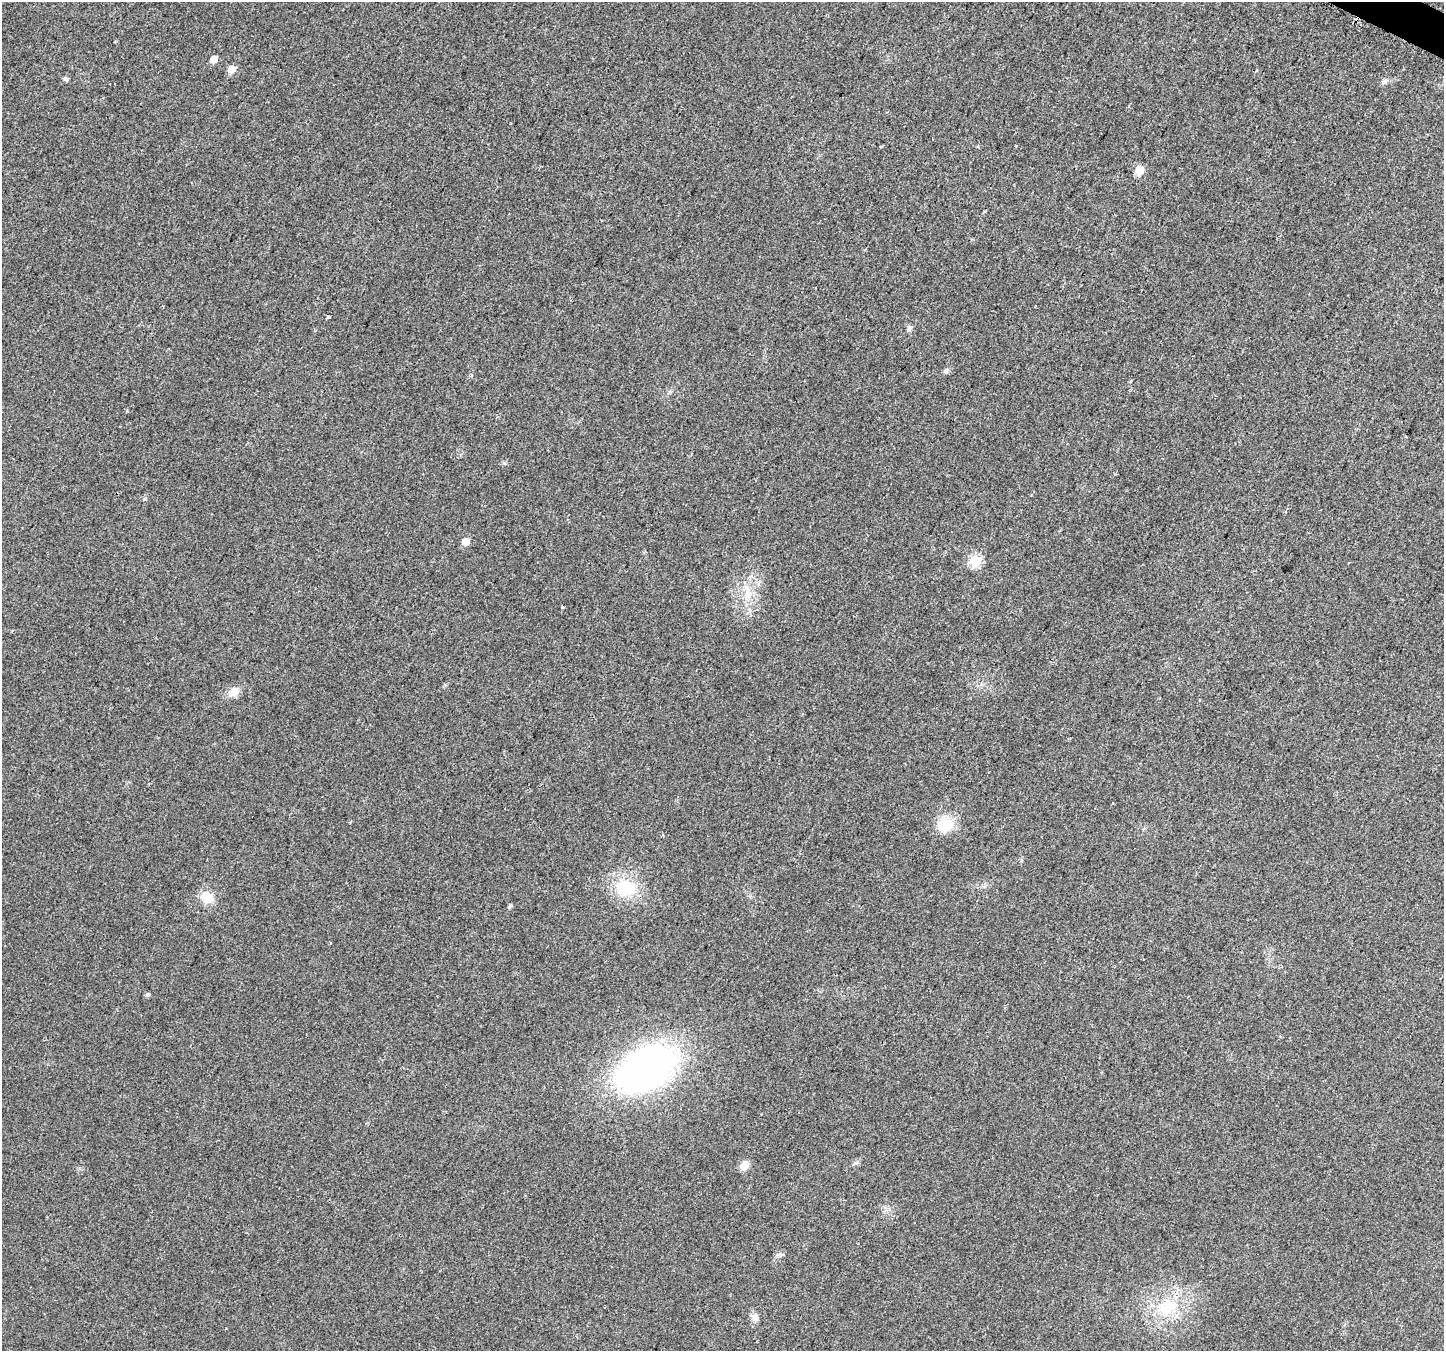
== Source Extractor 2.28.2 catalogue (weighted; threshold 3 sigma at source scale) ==
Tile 10 of 4 x 4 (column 2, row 3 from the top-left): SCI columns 1469-2910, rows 1631-2979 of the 5805 x 5898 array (HDU 1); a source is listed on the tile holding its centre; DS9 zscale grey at full resolution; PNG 1446 x 1353 px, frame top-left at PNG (2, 2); no overlay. Shown black and unused: <1% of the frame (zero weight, under 2 of 3 exposures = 2% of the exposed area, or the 3 px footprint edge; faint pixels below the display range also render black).
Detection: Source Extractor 2.28.2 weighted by HDU 2 'WHT'; one run over the whole footprint, this tile lists its part. Background 0.033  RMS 0.0071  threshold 0.0318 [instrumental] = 3 sigma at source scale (4.5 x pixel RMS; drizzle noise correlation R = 1.50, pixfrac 1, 0.0396/0.0396 arcsec/px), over >= 5 px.
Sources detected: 23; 1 cosmic-ray / hot-pixel residue — not listed; the other 22 listed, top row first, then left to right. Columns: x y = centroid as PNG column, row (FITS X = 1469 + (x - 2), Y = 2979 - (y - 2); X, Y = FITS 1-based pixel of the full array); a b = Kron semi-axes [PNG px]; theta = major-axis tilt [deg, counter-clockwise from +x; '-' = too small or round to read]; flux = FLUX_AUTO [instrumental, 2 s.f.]
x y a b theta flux
213 59 5 5 - 7.8
231 70 6 5 - 8.5
65 79 6 5 - 1.3
1384 82 7 5 43 1.5
1139 170 5 5 - 20
328 316 3 3 - 5.5
909 328 8 6 57 1.7
946 372 7 4 0 1.3
465 542 5 5 - 9.8
975 561 6 6 - 60
562 607 3 3 - 2.1
233 692 12 10 37 6.6
945 825 14 12 5 20
626 888 22 17 -13 31
207 897 15 11 -42 11
510 906 7 4 38 1.1
147 994 5 5 - 1.5
647 1069 51 31 28 300
744 1165 10 8 37 6.5
780 1255 6 5 - 1.5
1167 1308 28 17 21 25
755 1318 11 8 -79 3.6